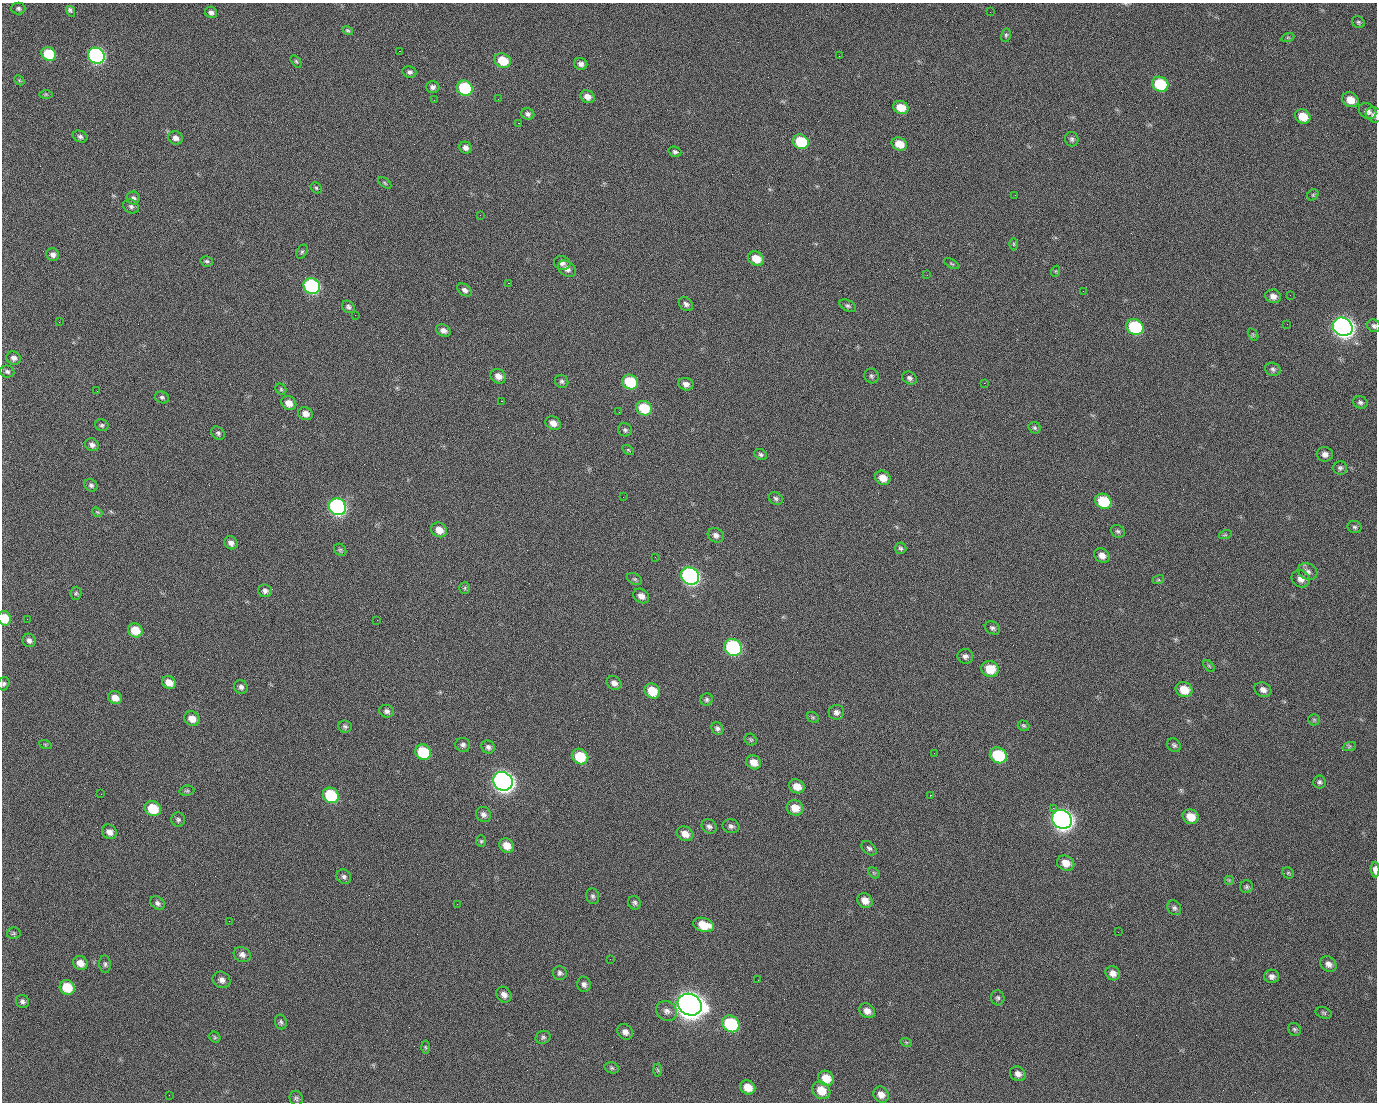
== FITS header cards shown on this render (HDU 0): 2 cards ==
NAXIS1  =                 1375 / length of data axis 1
NAXIS2  =                 1100 / length of data axis 2

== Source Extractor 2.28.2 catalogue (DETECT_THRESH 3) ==
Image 1375 x 1100 px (HDU 0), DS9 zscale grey, 1 PNG px = 1 image px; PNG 1379 x 1104 px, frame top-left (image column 1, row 1100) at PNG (2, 3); each listed source drawn as its Kron ellipse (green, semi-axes under 4 px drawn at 4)
Background 1490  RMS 31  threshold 91.9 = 3 sigma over >= 5 px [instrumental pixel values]
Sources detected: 239; all 239 listed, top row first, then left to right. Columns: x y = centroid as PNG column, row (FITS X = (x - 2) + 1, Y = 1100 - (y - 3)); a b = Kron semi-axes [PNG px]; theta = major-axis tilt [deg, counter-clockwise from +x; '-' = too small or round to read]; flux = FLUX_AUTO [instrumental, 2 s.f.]
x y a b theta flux
18 8 7 6 - 4.6e+03
71 11 5 3 - 7.0e+03
211 12 6 5 - 7.0e+03
990 12 2 2 - 1.6e+03
1358 22 7 5 -33 3.6e+03
348 30 5 4 - 3.1e+03
1006 35 7 5 76 3.5e+03
1288 37 7 4 18 3.0e+03
399 51 2 2 - 2.3e+04
49 54 7 6 - 7.2e+04
96 56 9 7 -36 4.9e+05
839 56 2 2 - 8.5e+02
296 61 7 4 -53 3.1e+03
503 61 8 7 - 5.6e+04
581 64 7 6 - 8.4e+03
410 72 7 5 -12 5.6e+03
19 80 6 4 -45 2.5e+03
1160 84 8 7 - 1.0e+05
433 87 7 6 - 6.8e+03
465 88 8 7 - 1.7e+05
46 94 7 4 0 2.8e+03
587 97 7 6 - 1.3e+04
498 99 2 2 - 1.3e+03
434 100 2 2 - 4.5e+03
1350 100 8 7 - 2.6e+04
901 108 8 6 -22 3.4e+04
1368 111 9 7 -35 1.1e+04
528 114 7 5 -25 6.4e+03
1374 115 9 7 -24 7.3e+03
1303 116 8 7 - 3.5e+04
518 123 2 2 - 2.7e+04
80 137 7 5 -23 5.9e+03
175 138 7 6 - 9.6e+03
1072 139 7 6 - 5.3e+03
801 142 8 7 - 9.0e+04
899 144 8 6 -26 3.1e+04
466 148 6 6 - 8.7e+03
675 152 6 5 - 5.0e+03
385 183 7 3 -36 2.7e+03
316 188 6 5 - 3.3e+03
1015 195 2 2 - 7.0e+03
1313 195 6 5 - 3.1e+03
133 198 6 6 - 5.9e+03
131 206 8 6 -28 5.5e+03
480 215 2 2 - 9.2e+02
1014 244 6 4 -90 2.6e+03
302 252 7 5 62 3.6e+03
53 255 6 6 - 8.5e+03
756 259 8 6 -26 3.2e+04
207 261 6 5 - 3.9e+03
562 263 8 7 - 8.4e+03
952 264 8 3 -29 2.7e+03
567 269 10 7 -35 1.1e+04
1056 271 5 3 - 2.0e+03
927 275 2 2 - 1.1e+03
508 283 2 2 - 5.7e+04
312 286 8 7 - 3.1e+05
465 290 8 5 -34 7.3e+03
1083 291 2 2 - 3.4e+03
1290 295 2 2 - 2.1e+03
1273 296 8 6 -14 1.1e+04
686 304 8 6 -43 6.3e+03
848 306 9 5 -26 4.7e+03
348 307 7 5 -39 5.6e+03
355 315 2 2 - 9.2e+02
59 322 3 2 - 1.5e+03
1287 324 2 2 - 1.2e+03
1374 326 7 6 - 5.5e+03
1135 327 9 7 -31 1.8e+05
1343 327 10 8 -33 1.4e+06
443 331 8 5 -26 1.0e+04
1253 334 7 4 -55 2.9e+03
14 358 7 6 - 8.5e+03
1273 369 8 6 -20 5.4e+03
7 372 7 6 - 5.2e+03
498 376 8 7 - 1.6e+04
871 376 8 7 - 5.2e+03
909 378 8 6 -33 5.8e+03
562 381 7 6 - 5.2e+03
630 382 8 7 - 9.1e+04
984 383 2 2 - 2.1e+04
686 384 8 6 -14 1.1e+04
281 389 6 5 - 3.4e+03
97 391 2 2 - 1.4e+03
162 397 7 6 - 4.8e+03
501 401 3 2 - 5.8e+04
1360 402 7 6 - 5.4e+03
289 403 8 6 -34 1.9e+04
644 408 8 7 - 6.7e+04
619 412 2 2 - 9.1e+02
305 414 7 6 - 1.4e+04
553 423 8 6 -28 1.5e+04
102 425 7 5 -15 4.1e+03
1035 428 6 5 - 3.7e+03
625 430 7 6 - 4.8e+03
218 433 7 6 - 4.8e+03
92 445 7 6 - 7.6e+03
628 450 6 4 -30 2.7e+03
1325 454 8 7 - 1.0e+04
761 455 7 5 -33 4.7e+03
1340 468 7 7 - 5.3e+03
883 478 8 7 - 2.1e+04
91 485 7 6 - 5.4e+03
623 497 2 2 - 3.2e+03
776 498 7 6 - 4.9e+03
1103 501 8 7 - 8.6e+04
337 507 9 8 - 5.4e+05
97 512 5 4 - 2.4e+03
1355 527 7 6 - 4.4e+03
439 530 8 7 - 2.1e+04
1118 531 7 6 - 4.7e+03
716 535 8 7 - 9.2e+03
1225 535 6 4 18 2.8e+03
231 543 7 6 - 1.0e+04
900 548 6 5 - 4.1e+03
340 550 7 5 -44 3.8e+03
1102 556 8 7 - 1.3e+04
655 557 2 2 - 1.1e+03
1308 571 10 7 -28 8.7e+03
690 576 9 8 - 6.5e+05
635 579 8 5 -26 4.2e+03
1301 579 9 8 - 1.3e+04
1158 580 6 4 17 2.5e+03
465 588 6 5 - 3.4e+03
265 591 7 6 - 7.4e+03
76 593 6 5 - 3.5e+03
641 596 8 6 -35 1.3e+04
5 618 7 6 - 3.9e+04
27 619 2 2 - 4.3e+03
377 620 2 2 - 1.2e+04
992 628 8 6 -29 5.4e+03
135 630 7 7 - 4.0e+04
29 640 7 6 - 7.1e+03
733 647 9 8 - 3.1e+05
965 656 8 7 - 7.2e+03
1209 666 7 4 -45 3.0e+03
990 669 9 8 - 4.5e+04
169 682 7 6 - 1.9e+04
614 683 7 6 - 1.1e+04
4 684 7 5 65 4.6e+03
241 687 7 6 - 7.1e+03
1184 690 8 7 - 3.7e+04
1263 690 8 7 - 1.1e+04
652 691 8 7 - 4.4e+04
115 698 7 6 - 1.9e+04
707 700 6 6 - 4.8e+03
387 711 7 6 - 7.4e+03
836 712 8 7 - 8.2e+03
813 717 6 5 - 3.4e+03
192 719 8 7 - 2.0e+04
1314 720 6 5 - 3.3e+03
345 726 7 6 - 4.6e+03
1023 726 6 5 - 3.2e+03
717 728 7 5 -55 5.5e+03
751 740 6 5 - 3.4e+03
45 744 6 4 -19 2.6e+03
463 745 7 7 - 6.2e+03
1174 745 7 6 - 4.9e+03
488 747 7 6 - 6.2e+03
1349 747 7 4 20 3.2e+03
423 752 8 7 - 9.3e+04
934 753 3 2 - 1.9e+03
998 755 9 7 -33 1.1e+05
580 757 8 7 - 6.8e+04
754 762 8 6 -33 2.0e+04
503 781 10 9 - 1.5e+06
1319 782 6 6 - 5.1e+03
797 786 8 6 -27 2.3e+04
187 791 7 5 8 3.8e+03
101 794 2 2 - 2.6e+03
331 795 8 7 - 1.3e+05
930 795 2 2 - 8.7e+03
795 808 8 7 - 2.8e+04
1053 808 2 2 - 1.7e+04
153 809 8 7 - 6.9e+04
483 814 8 7 - 8.2e+03
1191 817 8 7 - 3.0e+04
1062 819 10 9 - 1.4e+06
178 820 7 6 - 5.1e+03
709 826 8 6 -39 7.2e+03
731 826 8 7 - 6.4e+03
109 832 8 7 - 1.2e+04
685 834 9 7 -28 1.9e+04
481 841 6 5 - 3.2e+03
506 845 8 6 -40 2.5e+04
869 848 9 5 -41 5.2e+03
1066 863 9 7 -25 2.2e+04
1375 870 7 4 -88 1.4e+04
874 873 6 4 -44 2.7e+03
1288 873 6 5 - 3.4e+03
344 877 8 6 -47 6.0e+03
1229 880 5 5 - 2.7e+03
1246 887 6 6 - 4.2e+03
593 896 8 6 -73 5.2e+03
865 901 8 7 - 1.9e+04
157 903 8 6 -36 6.1e+03
634 903 7 6 - 4.9e+03
457 904 3 2 - 1.7e+03
1174 908 8 6 -55 5.5e+03
229 921 2 2 - 8.3e+02
704 925 10 7 -16 4.0e+04
1118 932 2 2 - 2.7e+03
14 933 7 5 12 3.7e+03
242 954 8 7 - 9.0e+03
610 959 2 2 - 2.7e+03
80 963 7 6 - 1.7e+04
105 964 9 5 -84 5.2e+03
1328 964 9 7 -39 1.1e+04
560 973 7 7 - 5.6e+03
1113 973 7 6 - 1.3e+04
1272 976 7 6 - 8.0e+03
221 980 9 8 - 1.0e+04
758 980 2 2 - 2.2e+03
584 984 8 6 -75 6.7e+03
67 987 8 7 - 5.6e+04
504 995 8 7 - 1.2e+04
998 998 7 6 - 5.1e+03
22 1001 7 6 - 6.2e+03
690 1005 12 10 -29 3.2e+06
667 1011 11 9 -33 1.2e+04
867 1011 8 6 -34 1.3e+04
1324 1013 8 5 -18 4.4e+03
281 1022 7 6 - 4.6e+03
731 1024 9 8 - 1.8e+05
1294 1029 7 6 - 4.2e+03
625 1032 8 7 - 1.0e+04
215 1037 6 5 - 3.3e+03
543 1037 7 6 - 4.5e+03
906 1042 6 3 -18 2.5e+03
425 1047 6 4 -88 2.8e+03
612 1068 7 5 -16 3.8e+03
658 1070 6 4 -88 3.2e+03
1018 1074 8 7 - 1.1e+04
826 1078 8 7 - 3.5e+04
748 1087 8 6 -29 2.8e+04
821 1090 9 8 - 3.5e+04
881 1094 8 7 - 1.4e+04
169 1095 2 2 - 5.7e+03
296 1098 7 6 - 4.3e+03
At the frame edge (FLAGS 8, measured only in part): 5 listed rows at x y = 1374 115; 1374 326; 5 618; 4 684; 1375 870